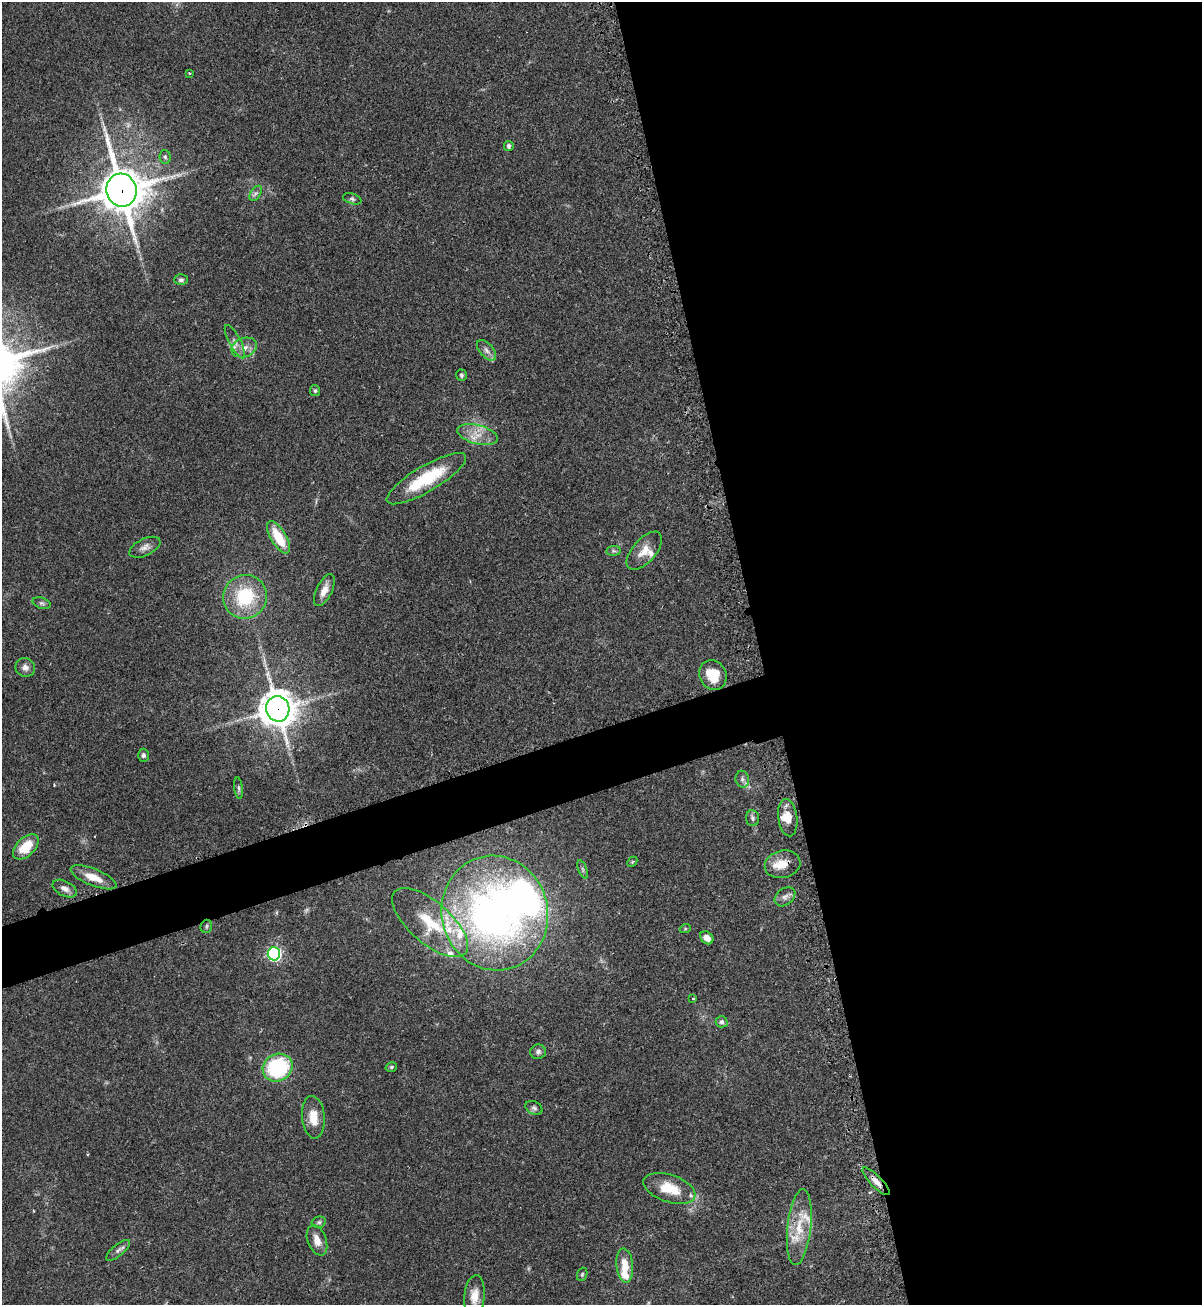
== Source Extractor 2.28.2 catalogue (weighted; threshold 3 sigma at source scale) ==
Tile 8 of 4 x 4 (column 4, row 2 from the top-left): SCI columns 3775-4974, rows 2627-3929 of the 5325 x 5272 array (HDU 1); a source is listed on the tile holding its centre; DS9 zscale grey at full resolution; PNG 1204 x 1307 px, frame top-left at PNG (2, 2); each listed source drawn as its Kron ellipse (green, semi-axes under 4 px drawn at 4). Shown black and unused: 40% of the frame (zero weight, under 2 of 3 exposures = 2% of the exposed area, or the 3 px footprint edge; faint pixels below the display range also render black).
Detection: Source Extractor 2.28.2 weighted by HDU 2 'WHT'; one run over the whole footprint, this tile lists its part. Background 0.0391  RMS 0.0043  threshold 0.0196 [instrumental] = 3 sigma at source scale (4.5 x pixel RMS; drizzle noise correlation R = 1.50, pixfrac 1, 0.05/0.05 arcsec/px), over >= 5 px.
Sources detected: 70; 1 too faint to see at this stretch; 1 inside a brighter object's white glare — neither listed nor drawn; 10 inside a brighter listed object's ellipse — not listed separately; the other 58 listed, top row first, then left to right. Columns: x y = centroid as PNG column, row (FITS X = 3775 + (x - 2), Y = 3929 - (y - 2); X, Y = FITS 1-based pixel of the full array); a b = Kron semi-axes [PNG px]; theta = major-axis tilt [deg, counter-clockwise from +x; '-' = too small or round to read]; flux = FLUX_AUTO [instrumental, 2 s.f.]
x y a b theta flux
189 73 3 3 - 0.44
509 146 5 4 - 1.2
165 157 7 5 -87 0.89
122 190 16 15 - 1500
256 193 8 5 58 1.2
352 199 9 5 -18 0.99
181 280 7 5 1 1
235 342 18 5 -62 2.5
244 348 13 9 20 3.7
487 350 12 6 -48 2
461 375 6 5 - 0.77
315 390 5 5 - 0.81
478 435 21 9 -15 6.2
426 479 45 13 30 23
278 537 18 7 -59 13
145 547 17 8 26 2.6
613 551 7 5 9 0.81
644 551 23 11 49 5.8
324 590 17 8 64 3.8
245 597 22 21 - 24
42 603 9 5 -18 1
25 668 10 9 - 2.4
713 675 15 13 -64 9.7
278 709 12 11 - 870
143 755 6 5 - 1.1
742 779 8 6 -80 1.4
239 788 11 3 -84 0.82
752 818 8 6 -86 1.2
788 818 19 9 -82 5.3
26 847 15 9 45 11
632 862 6 4 47 0.52
783 864 18 13 13 5.9
583 869 10 3 -69 0.73
94 877 24 8 -22 6.7
65 889 13 7 -26 2.4
785 897 11 8 39 2
495 913 57 53 -77 230
430 923 47 20 -41 21
206 926 7 5 75 0.89
685 929 5 3 - 0.4
707 938 7 5 -47 3.2
274 954 6 6 - 95
693 999 3 2 - 0.77
722 1022 6 5 - 1
538 1052 8 7 - 1.4
391 1067 6 4 15 0.64
278 1068 15 13 31 38
534 1108 9 6 -28 1.1
313 1117 21 11 -84 6.9
876 1181 18 6 -45 3.1
669 1188 27 13 -18 12
319 1222 7 5 14 0.87
799 1227 38 12 84 13
317 1240 16 9 -69 4
118 1250 15 5 40 1.7
625 1266 17 8 -84 7.3
582 1274 7 5 69 0.67
474 1296 21 10 84 5.3
Overlapping masked pixels (flux is a lower limit): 4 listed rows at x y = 122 190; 278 709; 783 864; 876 1181